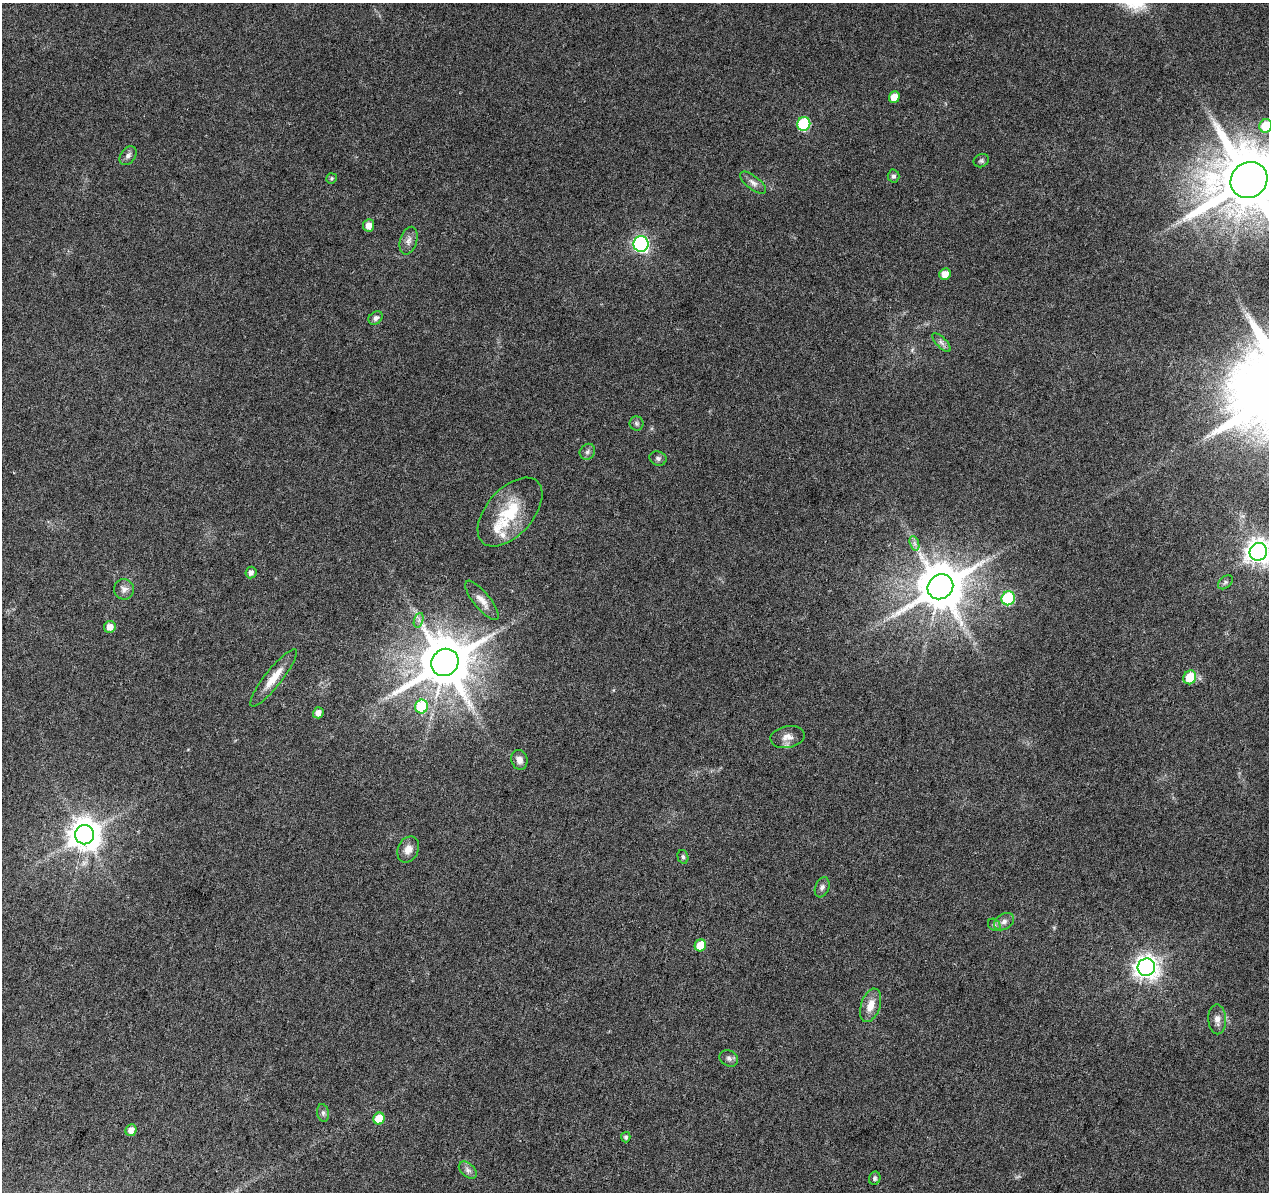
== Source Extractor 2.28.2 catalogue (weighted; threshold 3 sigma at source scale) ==
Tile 7 of 4 x 4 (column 3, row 2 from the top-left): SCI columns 2541-3807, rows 2662-3851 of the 5074 x 5261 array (HDU 1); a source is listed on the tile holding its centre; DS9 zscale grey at full resolution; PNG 1271 x 1194 px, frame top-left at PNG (2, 3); each listed source drawn as its Kron ellipse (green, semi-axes under 4 px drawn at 4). Shown black and unused: <1% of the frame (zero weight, under 3 of 6 exposures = <1% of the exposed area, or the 3 px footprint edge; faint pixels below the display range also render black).
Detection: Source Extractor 2.28.2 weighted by HDU 2 'WHT'; one run over the whole footprint, this tile lists its part. Background 0.0432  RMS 0.0035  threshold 0.0145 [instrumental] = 3 sigma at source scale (4.09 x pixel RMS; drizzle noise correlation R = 1.36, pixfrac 0.8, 0.0396/0.0396 arcsec/px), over >= 5 px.
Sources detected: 55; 2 inside a brighter listed object's ellipse — not listed separately; the other 53 listed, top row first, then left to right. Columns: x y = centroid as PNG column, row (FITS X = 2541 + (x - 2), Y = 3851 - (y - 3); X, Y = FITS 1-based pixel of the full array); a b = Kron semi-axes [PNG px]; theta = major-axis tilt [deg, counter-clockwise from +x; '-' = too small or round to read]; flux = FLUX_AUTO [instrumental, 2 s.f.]
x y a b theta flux
894 97 6 5 - 4.4
804 124 7 6 - 30
1266 126 7 6 - 11
128 156 10 7 56 1.3
981 161 8 6 24 0.73
894 176 6 6 - 0.81
331 178 5 5 - 0.54
1249 180 19 17 40 4000
753 183 15 6 -38 1.7
369 225 6 5 - 2.7
409 241 14 8 74 2
641 244 8 7 - 93
945 274 6 5 - 3.1
376 318 8 6 36 1.2
941 342 12 5 -45 1.3
636 423 7 7 - 0.77
587 452 8 7 - 0.98
658 458 8 7 - 0.99
510 512 41 23 48 17
914 543 7 4 -71 0.99
1258 552 9 8 - 350
251 573 6 5 - 1.4
1225 582 8 5 40 0.68
940 587 13 12 - 1600
124 589 10 10 - 1.8
1008 598 7 6 - 28
482 600 24 8 -51 3.2
419 620 7 4 72 0.96
110 627 6 6 - 2.7
445 662 14 13 - 2100
1190 677 7 6 - 9.1
274 678 36 8 52 6.1
422 706 7 6 - 15
318 713 5 5 - 2.3
788 737 17 10 10 2.8
519 760 10 8 -74 2
85 835 9 9 - 610
408 849 13 10 64 2.8
683 857 7 5 -74 0.66
822 887 10 6 67 1.2
1004 922 11 8 33 1.6
994 925 7 5 -43 0.74
700 945 6 5 - 7.7
1146 967 9 8 - 280
871 1005 17 9 72 4.2
1217 1019 15 9 -89 2.4
729 1058 9 7 -30 1.2
323 1113 9 6 -81 0.91
379 1119 6 5 - 7.3
131 1130 6 5 - 2.3
626 1137 5 4 - 0.67
468 1170 10 6 -42 1.3
875 1178 7 5 68 0.64
Isophote crosses this tile's border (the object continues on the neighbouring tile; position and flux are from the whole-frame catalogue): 3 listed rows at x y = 1266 126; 1249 180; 1258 552